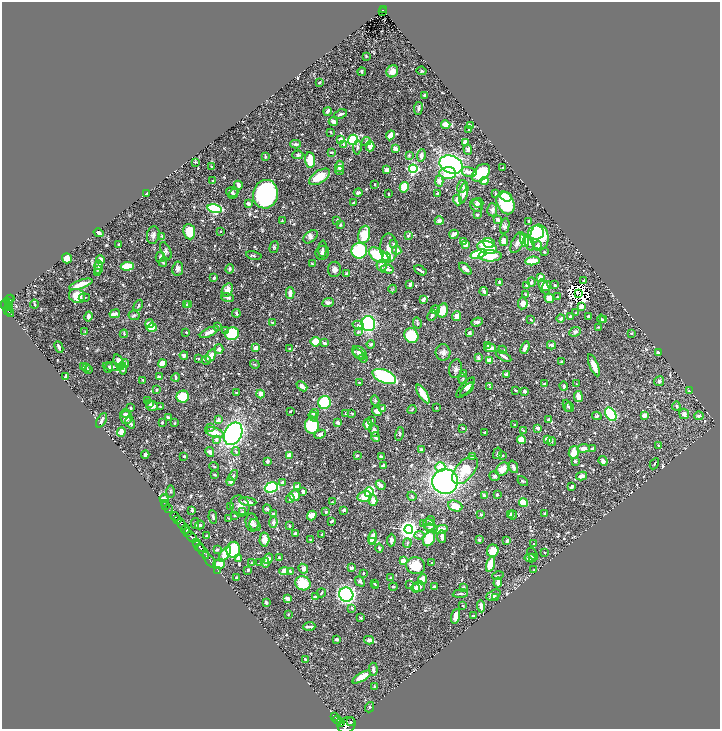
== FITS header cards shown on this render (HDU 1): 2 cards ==
NAXIS1  =                 1436
NAXIS2  =                 1454

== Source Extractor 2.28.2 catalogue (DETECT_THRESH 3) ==
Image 1436 x 1454 px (HDU 1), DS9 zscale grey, zoomed out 1/2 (1 PNG px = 2 x 2 image px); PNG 722 x 731 px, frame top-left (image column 1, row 1454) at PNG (2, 2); each listed source drawn as its Kron ellipse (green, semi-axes under 4 px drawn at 4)
Background 0.528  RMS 0.0089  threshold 0.0266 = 3 sigma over >= 5 px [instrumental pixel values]
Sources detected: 882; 53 cannot appear on this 1/2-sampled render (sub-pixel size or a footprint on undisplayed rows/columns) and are neither listed nor drawn; of the other 829, the 500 brightest by FLUX_AUTO listed and drawn (329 fainter detections omitted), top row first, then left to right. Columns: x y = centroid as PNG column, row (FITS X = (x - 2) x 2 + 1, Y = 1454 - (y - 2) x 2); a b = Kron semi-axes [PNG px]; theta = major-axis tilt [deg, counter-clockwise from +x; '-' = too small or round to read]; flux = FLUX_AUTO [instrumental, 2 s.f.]
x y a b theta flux
383 10 4 2 - 60
383 12 2 1 - 23
366 56 3 2 - 2.1
392 71 6 5 - 15
422 71 5 4 - 2.6
362 72 4 3 - 3.2
319 82 4 2 - 2.1
425 96 3 3 - 3.8
418 108 6 4 83 3.6
327 111 4 2 - 5.5
341 114 6 3 24 5.2
333 122 5 3 - 10
446 125 4 3 - 26
470 125 4 2 - 4.8
469 130 2 2 - 2.2
331 132 3 2 - 2.2
390 135 5 3 - 12
341 140 2 2 - 27
353 140 5 5 - 190
366 141 5 4 - 3.1
465 142 4 3 - 9.4
296 144 5 2 - 4.3
344 144 3 3 - 3
370 146 5 4 - 13
357 147 7 3 82 3.2
395 149 4 3 - 12
468 149 5 4 - 5.1
331 152 4 2 - 2.4
298 155 5 4 - 3.6
409 155 4 3 - 2.5
421 156 6 3 81 7.2
265 157 3 2 - 2.5
310 160 8 5 -84 42
195 162 3 3 - 1.9
451 165 12 8 -21 350
340 166 5 4 - 8.5
212 167 3 3 - 1.5
503 168 3 2 - 2.2
413 169 4 3 - 330
340 170 4 4 - 2.7
386 170 4 4 - 7.2
469 172 8 5 -13 10
448 173 8 6 2 67
481 173 11 7 44 39
319 177 12 6 33 36
212 180 3 2 - 1.6
439 181 5 4 - 9.9
484 181 4 3 - 13
375 184 2 2 - 1.7
238 185 4 2 - 13
462 186 6 5 - 4
404 187 5 4 - 44
232 192 6 4 -14 5
358 192 4 3 - 6.1
438 193 3 2 - 3.4
464 193 11 3 78 15
147 194 2 2 - 1.9
233 194 6 4 48 4.2
265 194 14 12 77 380
389 194 2 2 - 1.9
495 194 4 3 - 2.2
506 197 6 4 -20 16
457 200 5 3 - 16
353 203 3 2 - 2.3
478 203 5 5 - 6
505 203 12 8 -64 100
248 204 3 2 - 7.5
476 206 7 5 -47 5.6
215 209 7 4 -10 210
492 210 6 5 - 3.8
477 215 2 2 - 5
498 220 4 2 - 8.2
282 221 3 2 - 1.5
337 221 4 2 - 2
439 221 4 3 - 6.9
529 221 2 2 - 1.9
340 225 3 2 - 3.7
505 226 8 4 79 3.6
221 231 2 2 - 1.5
189 232 7 6 - 46
99 233 5 3 - 4.4
536 233 8 7 - 59
454 234 4 3 - 9
153 235 9 6 80 5.5
364 235 9 6 77 34
408 235 4 2 - 5.6
162 236 3 3 - 1.9
311 237 8 5 41 5.3
540 237 13 9 -82 130
524 240 7 4 -75 55
463 241 4 3 - 2.3
504 241 5 4 - 8.9
517 242 11 5 65 7.3
489 243 6 5 - 30
529 243 7 3 -71 3.9
119 244 3 2 - 2.2
394 244 4 2 - 3.5
466 244 3 3 - 17
538 246 5 4 - 5.9
274 247 6 3 74 2.1
487 247 10 6 -16 100
389 248 14 8 -89 17
323 249 8 3 87 2.3
397 250 4 4 - 13
166 251 9 4 -65 4.5
359 251 8 7 - 210
544 252 3 2 - 1.7
322 253 7 6 - 5.2
478 254 8 4 18 62
254 255 8 3 -11 2.8
379 255 11 6 -32 120
490 256 11 5 1 65
160 257 5 4 - 4.9
387 257 5 4 - 100
67 258 5 5 - 27
100 260 4 4 - 12
532 261 7 3 5 41
163 263 4 3 - 3
312 263 3 2 - 1.8
98 265 5 3 - 8.6
127 266 7 4 5 59
381 266 5 5 - 11
98 269 4 2 - 7.8
178 269 7 5 81 5.8
230 269 4 3 - 4.6
334 269 8 6 84 6.4
387 269 6 3 -16 10
465 269 7 3 -42 8.9
420 270 7 2 -31 5
98 272 3 3 - 1.9
346 274 3 3 - 4
541 277 3 3 - 17
214 278 4 2 - 3
584 280 3 2 - 3
500 282 3 2 - 7
531 282 4 3 - 3.9
81 284 12 3 19 23
410 284 3 2 - 6.1
527 285 2 2 - 5.2
555 285 3 3 - 2.7
547 286 5 3 - 5.7
544 287 8 4 -62 15
393 289 4 2 - 1.6
227 290 7 5 60 20
484 291 4 3 - 6.2
290 293 6 3 -89 12
526 294 2 2 - 1.7
579 294 2 1 - 2.5
77 296 8 7 - 34
557 296 2 2 - 1.8
227 297 7 3 -16 4.8
84 298 5 3 - 2
549 298 5 4 - 13
11 299 3 2 - 30
423 299 4 2 - 8.8
9 300 5 2 - 62
8 302 3 2 - 120
328 303 6 4 22 5.6
523 303 6 5 - 15
5 304 6 3 87 530
34 304 4 2 - 2.1
138 305 6 3 60 2.2
186 305 3 2 - 2.8
189 305 3 2 - 2.3
8 306 2 1 - 27
581 307 4 3 - 12
8 310 2 1 - 130
435 310 4 3 - 2.3
443 310 7 5 75 39
10 313 4 2 - 81
236 313 4 3 - 3.7
576 313 3 3 - 2
115 314 5 3 - 9.3
134 315 5 4 - 3.4
432 315 6 3 64 4
88 316 5 4 - 7.5
457 316 5 4 - 10
588 316 3 2 - 3.4
570 317 4 3 - 2.9
561 318 4 3 - 5.1
601 319 4 2 - 3.4
531 320 4 2 - 1.6
603 320 2 2 - 2
272 322 3 2 - 2.2
477 322 6 4 21 6
417 323 5 3 - 2
149 324 4 3 - 14
368 324 7 6 - 170
358 325 5 4 - 5
217 326 3 2 - 3.2
599 327 3 2 - 1.7
152 328 5 3 - 35
226 330 3 3 - 2.5
85 332 4 3 - 1.5
186 332 2 2 - 2.4
209 332 10 3 26 18
358 332 3 3 - 2.8
575 332 6 4 24 4.7
469 333 4 3 - 2.6
631 333 2 2 - 2.6
124 334 4 3 - 1.5
232 334 7 6 - 97
411 336 8 7 - 59
315 342 5 4 - 37
325 343 4 3 - 2.9
371 344 4 3 - 3.1
488 345 4 2 - 3
551 345 4 2 - 6.1
59 347 6 2 -65 7.7
256 348 3 3 - 17
290 348 4 3 - 1.6
490 348 6 3 -2 16
525 348 6 2 70 10
219 349 5 4 - 6.8
502 350 4 3 - 1.6
443 352 8 7 - 6.5
360 353 8 5 -40 10
658 353 4 3 - 3.7
358 354 6 3 -37 4.7
184 355 4 3 - 5.8
211 356 7 4 60 18
504 356 8 2 -31 7.4
199 358 3 2 - 1.5
363 358 4 3 - 3.5
478 358 4 3 - 5.5
206 360 5 3 - 2.1
490 360 4 3 - 17
119 362 8 4 -68 21
561 362 2 2 - 4
125 363 4 3 - 5.2
162 363 4 4 - 24
255 364 5 3 - 1.8
594 365 12 4 -68 20
83 367 3 3 - 4.3
87 367 3 2 - 1.6
112 367 9 3 -9 5.8
109 368 5 3 - 3.7
123 368 7 3 -79 6.7
456 369 9 6 81 6.2
88 370 3 3 - 3.3
463 373 4 3 - 3.3
506 374 3 3 - 6.1
65 376 3 2 - 3.1
384 376 12 6 -22 190
159 377 2 2 - 8.7
176 377 4 2 - 4
463 379 5 4 - 3.2
143 380 3 2 - 1.7
659 381 5 5 - 4.8
359 382 2 2 - 2.1
545 384 2 2 - 2.8
577 384 2 2 - 1.6
302 386 6 3 -43 10
564 386 4 3 - 2.8
490 387 2 2 - 1.6
466 388 13 5 50 8.2
467 389 9 3 43 4.5
157 390 2 2 - 2.9
515 390 2 2 - 2.2
689 390 3 3 - 1.6
525 391 4 3 - 4.7
236 393 2 2 - 1.7
260 394 4 3 - 10
423 394 10 3 -57 39
183 397 6 6 - 52
578 397 5 3 - 30
147 401 4 3 - 1.9
375 401 5 4 - 1.9
324 402 6 6 - 71
149 404 3 3 - 1.8
152 406 6 5 - 8.4
567 406 6 3 -67 2.9
676 406 4 4 - 2.9
160 407 3 2 - 1.5
569 407 5 3 - 2.1
131 408 2 2 - 4.5
383 408 3 3 - 6
436 408 2 2 - 1.7
412 410 5 3 - 2.2
290 411 3 2 - 1.7
377 411 5 3 - 15
125 413 4 3 - 2.8
314 413 4 4 - 3.9
345 413 2 2 - 2.5
352 413 3 2 - 1.8
611 414 7 5 -57 230
684 414 5 4 - 6
644 415 3 3 - 12
597 416 5 4 - 2.4
699 416 5 4 - 4
126 417 6 6 - 14
313 417 5 4 - 3.8
168 418 4 2 - 5.9
101 420 8 3 62 7.2
218 420 4 3 - 5.6
372 420 2 2 - 1.8
548 420 3 2 - 5.3
162 422 3 2 - 2.7
338 422 2 2 - 8.8
130 423 6 3 -53 5.6
175 423 3 2 - 1.6
368 424 5 4 - 23
515 425 2 2 - 3.7
312 426 8 7 - 120
211 428 4 3 - 1.9
463 428 3 2 - 2.4
538 428 3 3 - 7.9
374 430 6 4 -67 6.9
523 430 3 3 - 1.6
121 432 5 3 - 14
214 432 10 4 -19 21
484 432 3 2 - 2
233 434 12 8 65 320
320 434 6 4 26 5.4
399 434 7 3 79 2.4
375 437 5 3 - 6.2
216 439 4 3 - 5.1
548 439 4 3 - 19
521 440 4 3 - 25
552 441 4 3 - 1.7
658 445 3 2 - 1.7
583 448 6 4 8 8
593 448 3 2 - 6.2
421 449 3 3 - 2.9
210 452 5 3 - 6.7
236 452 4 3 - 2.4
574 452 7 5 78 24
497 453 6 3 75 2.5
145 455 4 3 - 3.2
502 455 3 2 - 1.9
184 456 2 2 - 3.1
289 456 4 3 - 24
357 456 2 2 - 7.4
472 456 3 3 - 4.2
381 457 3 2 - 6
268 461 4 3 - 3.9
575 461 4 3 - 3
603 461 5 4 - 5.1
654 464 6 2 61 1.7
214 466 5 3 - 2
383 466 3 2 - 14
440 467 5 5 - 23
513 467 6 3 -69 5.1
502 469 7 5 47 19
465 470 16 9 50 45
215 475 3 2 - 2.1
233 476 6 3 54 2.3
494 476 5 4 - 4.8
582 476 5 3 - 12
230 481 4 3 - 5.3
445 481 13 12 - 660
523 481 6 4 -48 2.7
282 482 3 3 - 3.5
381 485 5 3 - 7.3
271 487 7 5 19 190
297 487 3 2 - 12
571 487 4 2 - 6.7
303 491 3 3 - 6.9
170 492 6 3 -90 1.8
369 492 5 4 - 160
497 494 2 2 - 5.4
485 495 4 3 - 6.9
295 496 5 5 - 28
364 496 7 5 12 30
412 496 5 2 - 2.4
164 499 4 3 - 13
290 499 4 2 - 3
373 501 5 4 - 17
248 502 8 3 -8 12
332 502 3 2 - 1.9
523 502 4 4 - 27
164 503 2 1 - 4.9
165 505 2 1 - 29
231 506 3 3 - 1.7
240 506 10 9 - 11
455 506 7 5 -21 31
168 509 2 1 - 22
267 509 5 4 - 2.5
344 510 3 2 - 6.6
192 511 2 2 - 2.7
242 512 4 3 - 1.9
326 512 3 2 - 3.8
545 513 4 2 - 3.4
273 514 4 3 - 2
481 514 2 2 - 3.6
510 514 4 3 - 3
234 515 2 2 - 1.7
512 515 4 3 - 2.4
175 516 5 2 - 690
312 516 5 4 - 12
213 517 7 3 -84 2.9
229 518 2 2 - 1.5
177 520 2 1 - 320
331 521 4 2 - 3.6
430 521 5 3 - 5.4
273 522 5 4 - 6.3
195 523 5 3 - 1.8
252 523 9 6 -79 5.8
181 524 6 2 -56 1400
423 524 4 3 - 1.5
200 525 5 3 - 3.8
255 525 6 5 - 2.9
429 525 6 5 - 7.6
289 526 3 3 - 2.3
431 528 7 4 -15 4
440 529 7 3 12 23
186 530 5 2 - 330
409 530 4 4 - 1300
188 533 2 1 - 250
296 533 3 2 - 8
322 534 2 2 - 2.4
419 535 5 4 - 3.2
207 536 4 2 - 3.3
191 537 6 2 -46 450
372 537 7 3 76 17
442 537 6 3 -90 7.4
311 539 4 2 - 1.6
429 539 8 5 62 70
264 540 7 5 88 9
391 540 6 4 87 5
479 540 2 2 - 5.3
507 541 4 3 - 3.5
196 542 2 1 - 62
372 542 4 3 - 14
407 543 5 3 - 2.1
534 544 3 2 - 1.8
199 546 6 2 -49 880
379 548 4 3 - 3
217 549 4 3 - 2.8
233 550 8 7 - 73
203 551 8 2 -55 1100
493 551 6 5 - 35
545 553 2 2 - 2.8
225 554 9 4 54 24
533 554 7 4 -57 2.8
533 557 4 3 - 9.9
238 558 4 3 - 13
279 558 3 2 - 2.4
530 558 6 4 -9 16
268 559 5 4 - 10
209 560 9 2 -54 82
403 561 3 3 - 26
432 562 2 2 - 1.7
252 563 3 3 - 1.6
259 563 4 2 - 1.8
265 563 5 4 - 3.7
219 564 6 5 - 18
490 564 7 4 72 39
416 566 9 8 - 40
351 568 2 2 - 10
303 569 5 4 - 11
248 570 3 2 - 3
534 570 2 2 - 2.1
218 571 2 1 - 15
284 571 5 4 - 13
290 572 4 3 - 4.4
363 573 3 2 - 2
498 575 6 2 13 1.7
236 578 2 2 - 3.9
391 578 3 3 - 2.5
422 579 5 3 - 16
360 581 6 4 -48 3.8
303 583 8 7 - 53
498 583 5 3 - 11
375 584 3 2 - 1.6
410 584 2 2 - 1.9
376 586 3 2 - 1.8
434 586 3 3 - 3.3
393 587 4 3 - 2.2
419 587 6 5 - 9.2
463 587 3 3 - 3.9
415 588 4 3 - 4.9
321 593 4 2 - 1.8
346 594 7 7 - 310
460 594 7 3 6 3.4
493 595 8 4 27 8.7
315 597 4 3 - 4.1
495 598 3 3 - 2
287 599 4 2 - 12
266 603 3 2 - 5
463 606 3 2 - 1.5
481 606 6 3 -85 10
352 608 4 3 - 3.6
288 614 3 2 - 1.5
456 616 7 3 73 11
473 616 4 3 - 1.5
361 618 3 2 - 2.3
309 626 6 2 4 7.3
337 639 3 3 - 5.1
369 640 5 2 - 15
305 659 3 2 - 2.8
373 669 6 3 -86 5.9
362 677 10 4 31 28
374 686 2 2 - 1.7
369 707 5 3 - 2.1
335 716 2 1 - 59
338 720 5 3 - 1200
350 721 2 1 - 110
341 723 4 3 - 1200
347 725 9 7 31 3400
At the frame edge (FLAGS 8, measured only in part): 1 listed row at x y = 347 725
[329 fainter detections neither listed nor drawn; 53 sub-pixel or undisplayed-footprint detections neither listed nor drawn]